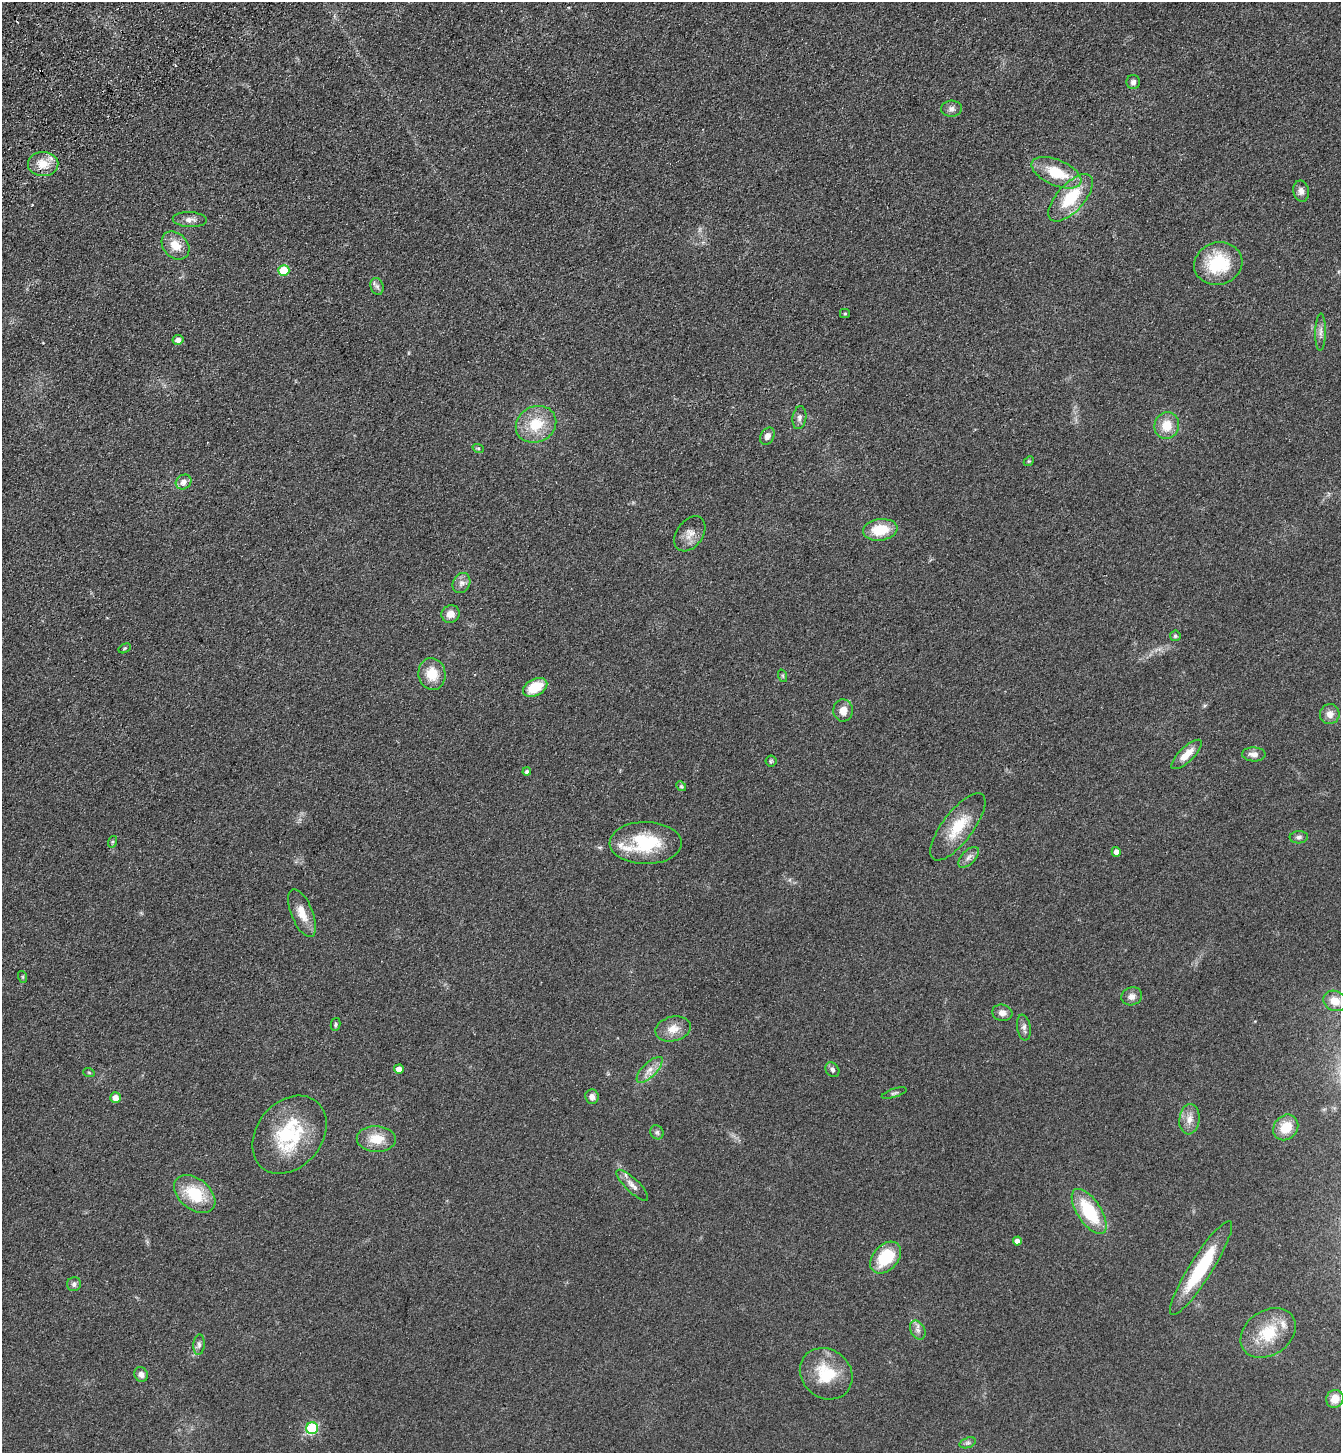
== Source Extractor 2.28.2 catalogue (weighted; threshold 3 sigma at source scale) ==
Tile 11 of 4 x 4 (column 3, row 3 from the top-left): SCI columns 2914-4252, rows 1557-3007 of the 5960 x 6014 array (HDU 1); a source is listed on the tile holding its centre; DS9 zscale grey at full resolution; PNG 1343 x 1455 px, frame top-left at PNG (2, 2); each listed source drawn as its Kron ellipse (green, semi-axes under 4 px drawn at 4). Shown black and unused: <1% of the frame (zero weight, under 3 of 4 exposures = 6% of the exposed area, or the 3 px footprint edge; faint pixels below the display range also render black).
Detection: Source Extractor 2.28.2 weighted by HDU 2 'WHT'; one run over the whole footprint, this tile lists its part. Background 0.07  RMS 0.0088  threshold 0.0395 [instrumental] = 3 sigma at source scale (4.5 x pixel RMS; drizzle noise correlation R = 1.50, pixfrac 1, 0.05/0.05 arcsec/px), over >= 5 px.
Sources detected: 82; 1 cosmic-ray / hot-pixel residue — neither listed nor drawn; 3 inside a brighter listed object's ellipse — not listed separately; the other 78 listed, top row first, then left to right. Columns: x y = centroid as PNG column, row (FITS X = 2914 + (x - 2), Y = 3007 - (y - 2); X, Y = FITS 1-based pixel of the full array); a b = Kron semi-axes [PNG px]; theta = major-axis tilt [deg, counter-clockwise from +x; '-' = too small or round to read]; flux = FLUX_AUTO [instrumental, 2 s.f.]
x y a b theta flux
1133 82 7 7 - 2.7
951 109 10 8 4 3.5
43 164 15 12 2 14
1056 173 26 13 -23 29
1301 191 10 8 -80 4.5
1071 198 29 13 48 36
190 220 17 7 -2 5.3
175 245 16 12 -47 13
1218 264 24 21 16 45
284 270 5 5 - 29
377 286 9 6 -74 2.7
845 314 5 4 - 1.3
1320 332 19 5 89 4.9
178 340 5 5 - 5.2
799 418 11 7 81 3.4
536 424 21 17 28 26
1167 426 13 12 - 16
767 436 9 6 61 4.1
478 448 6 3 -18 1
1029 461 6 4 42 1
184 482 8 7 - 5.1
880 530 17 11 7 23
690 534 19 13 54 8.7
461 583 10 8 63 4.7
451 614 9 8 - 6.4
1175 636 5 5 - 1.5
125 648 6 4 32 1.1
432 674 16 13 -80 17
783 676 6 4 -72 1.2
535 687 13 8 28 24
843 710 11 10 - 9.2
1330 714 10 9 - 6.4
1186 754 20 7 44 11
1254 754 11 7 -2 5
771 761 5 5 - 1.1
527 772 4 4 - 1.9
681 786 5 4 - 1.1
958 827 40 15 53 28
1299 837 9 6 4 2.6
112 842 6 4 71 1.1
646 843 36 21 -1 48
1116 852 5 4 - 4.5
969 857 13 7 46 3.9
302 913 25 10 -68 12
23 977 6 4 -72 1
1132 996 10 9 - 4.8
1335 1001 12 10 -27 12
1002 1013 10 8 -16 5.2
336 1024 6 4 76 1.6
1024 1028 13 6 -81 3.7
673 1029 18 12 13 11
399 1069 5 4 - 5.4
650 1070 17 7 45 6.9
832 1070 8 6 -54 2.4
89 1073 6 3 -20 0.98
894 1093 13 3 18 1.8
592 1097 7 6 - 4.7
116 1098 5 5 - 7.2
1189 1119 15 10 84 7.4
1286 1127 14 11 49 17
657 1132 7 6 - 2
289 1135 43 32 50 65
376 1139 19 13 -2 17
632 1185 21 6 -44 6.1
195 1194 23 15 -39 34
1089 1211 26 12 -56 44
1017 1241 4 4 - 4.5
886 1258 18 12 47 34
1201 1268 55 11 58 54
74 1284 7 7 - 2.8
918 1330 10 7 -62 3.7
1268 1333 30 22 34 31
199 1345 10 5 85 2.8
141 1374 7 6 - 4
826 1374 28 24 -41 34
1335 1399 9 8 - 10
312 1428 6 5 - 76
968 1443 8 5 19 2